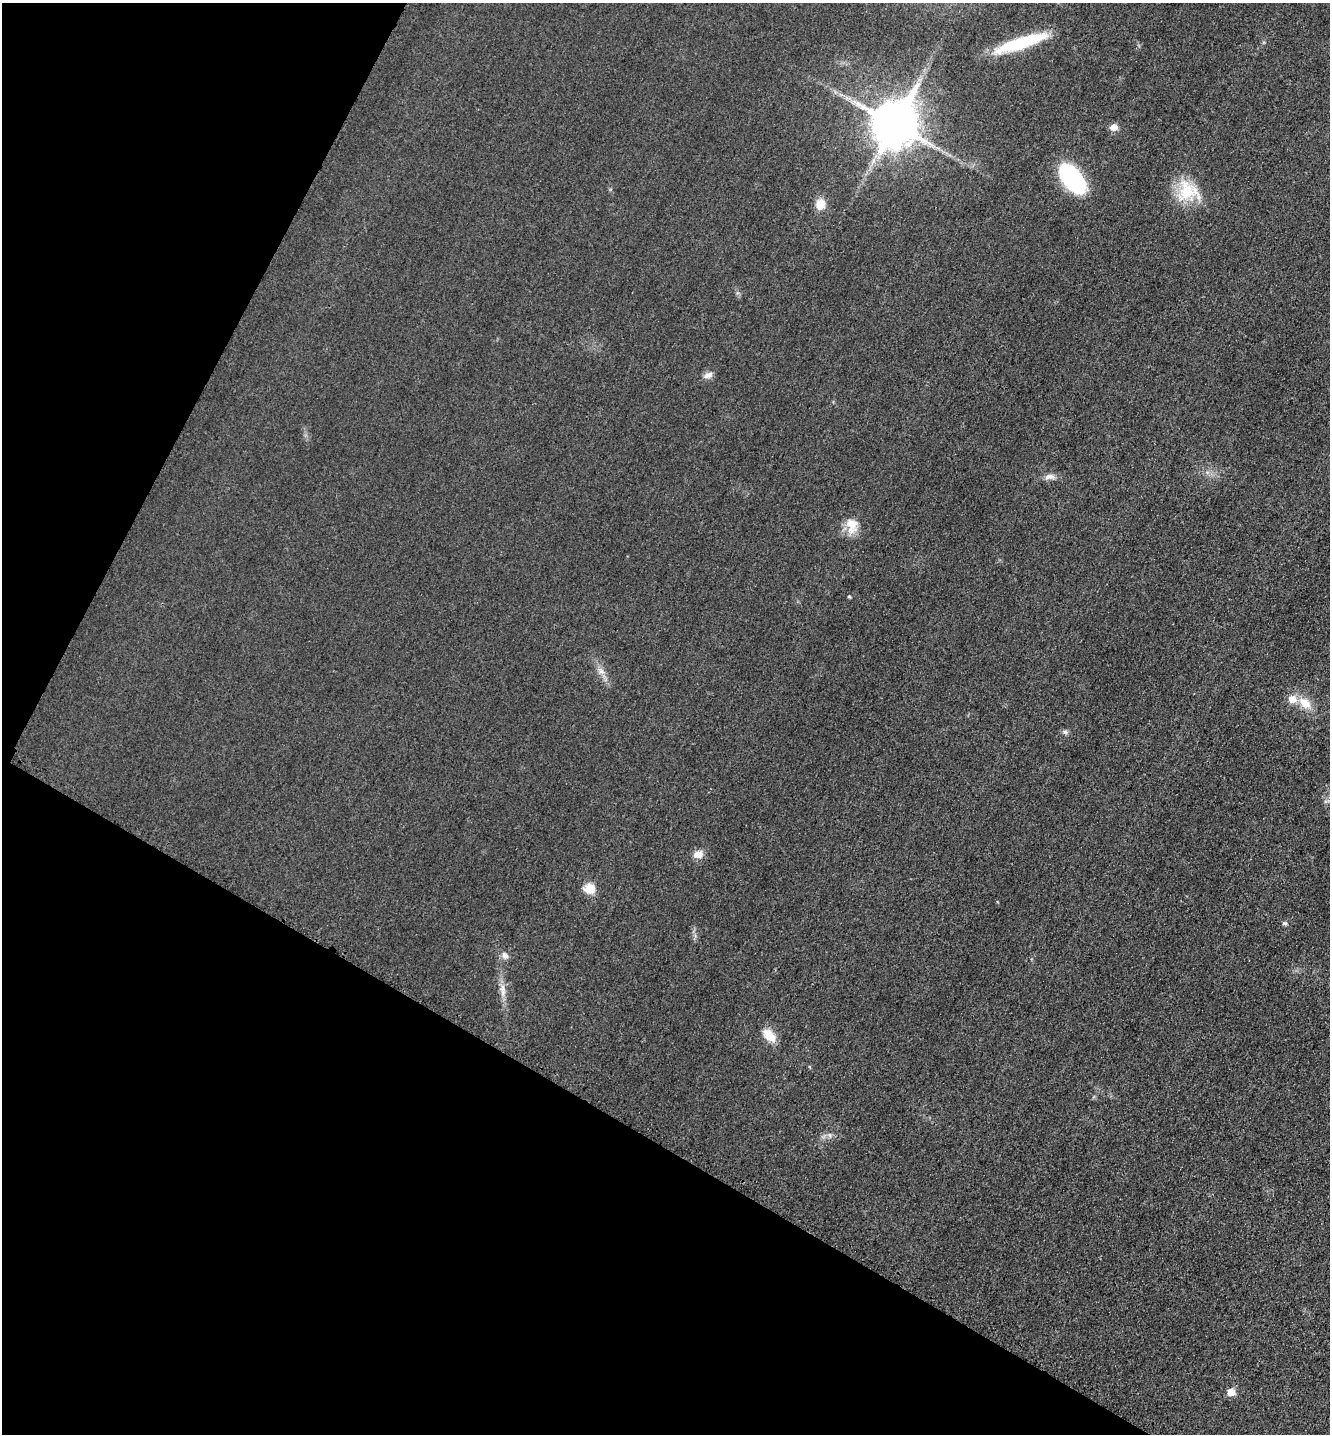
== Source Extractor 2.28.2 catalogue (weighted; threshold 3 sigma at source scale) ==
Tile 9 of 4 x 4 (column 1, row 3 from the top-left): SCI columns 165-1492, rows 1453-2884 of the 5778 x 5772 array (HDU 1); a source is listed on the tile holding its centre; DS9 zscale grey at full resolution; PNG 1332 x 1436 px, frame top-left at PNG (2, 3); no overlay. Shown black and unused: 29% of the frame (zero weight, under 3 of 4 exposures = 2% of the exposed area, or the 3 px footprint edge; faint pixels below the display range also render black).
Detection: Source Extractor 2.28.2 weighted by HDU 2 'WHT'; one run over the whole footprint, this tile lists its part. Background 0.0187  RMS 0.0056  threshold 0.0252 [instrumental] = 3 sigma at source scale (4.5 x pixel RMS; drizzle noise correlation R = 1.50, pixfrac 1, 0.05/0.05 arcsec/px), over >= 5 px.
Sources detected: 22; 1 inside a brighter listed object's ellipse — not listed separately; the other 21 listed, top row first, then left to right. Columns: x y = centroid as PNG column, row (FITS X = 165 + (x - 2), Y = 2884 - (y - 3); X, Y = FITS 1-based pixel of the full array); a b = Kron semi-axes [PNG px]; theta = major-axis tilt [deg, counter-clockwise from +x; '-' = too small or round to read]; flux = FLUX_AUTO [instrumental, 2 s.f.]
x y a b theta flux
1021 43 57 11 18 33
894 124 15 13 63 2400
1114 127 7 6 - 4.7
1072 179 31 16 -52 59
1188 191 32 26 -25 21
820 204 14 11 86 6.7
708 375 13 8 20 2.8
1050 477 16 7 3 3.2
852 524 21 15 -55 8.6
849 596 4 3 - 0.71
601 671 11 7 -54 3.2
1305 703 20 12 -40 8.4
1065 732 7 5 -45 1.3
698 854 13 9 16 4.7
589 889 13 12 - 7
1285 923 7 5 -3 1
505 955 10 8 -62 2.7
503 990 19 7 -84 4.9
769 1035 20 11 -47 8.2
830 1135 6 5 - 1.3
1231 1392 6 6 - 9.8